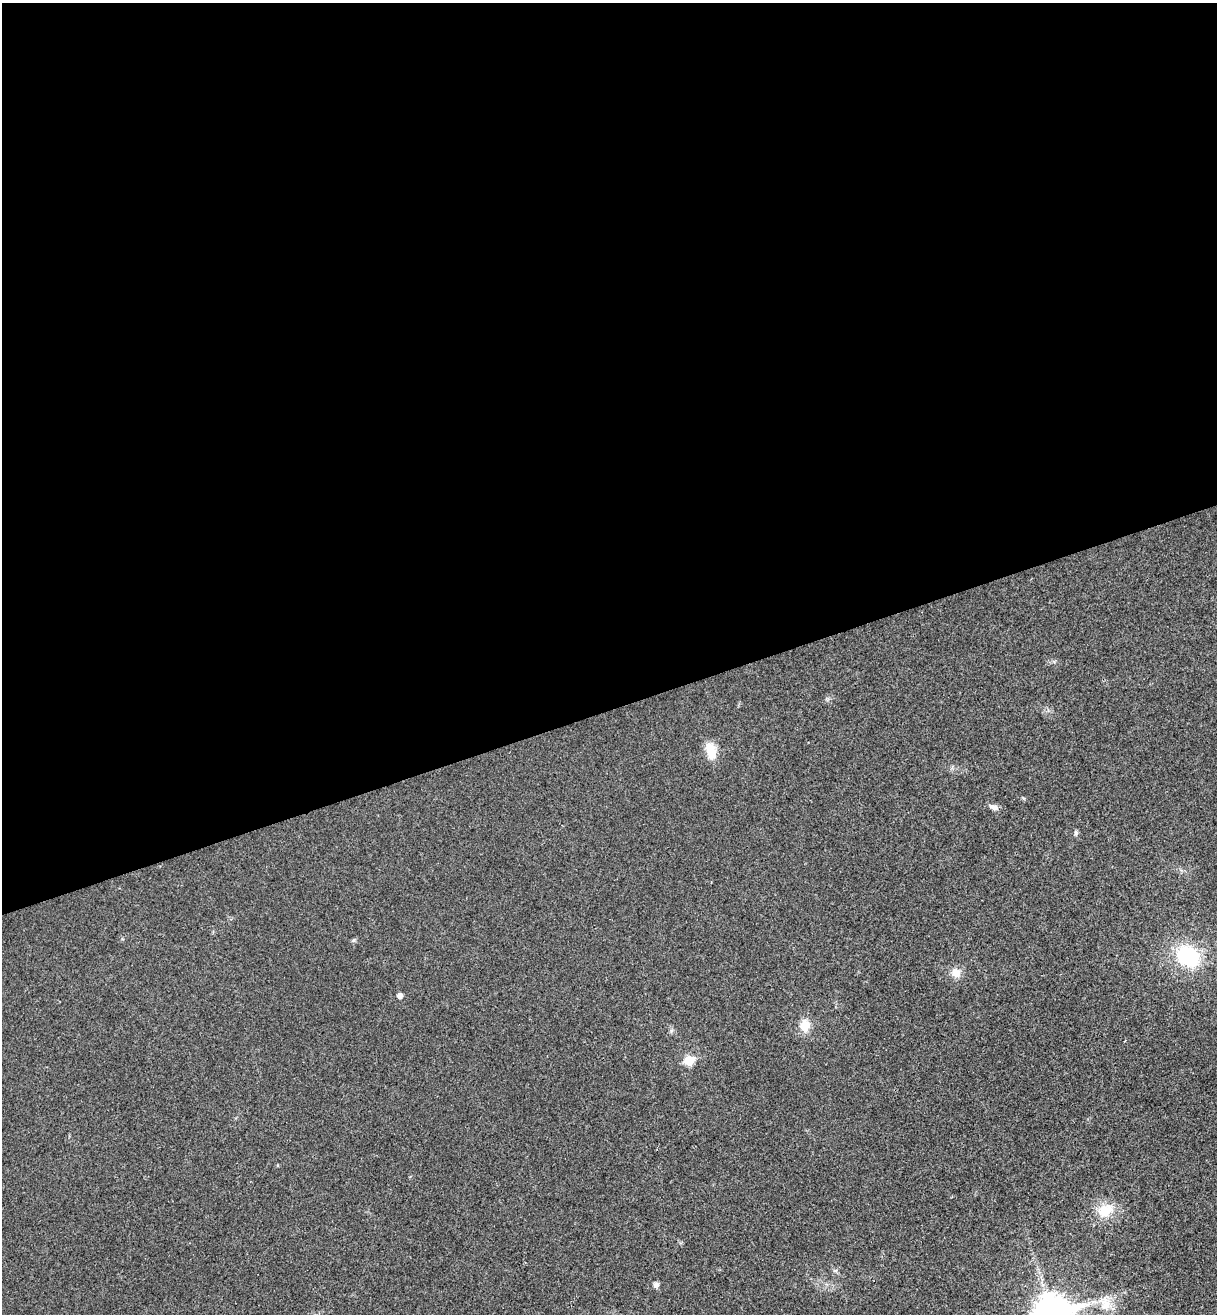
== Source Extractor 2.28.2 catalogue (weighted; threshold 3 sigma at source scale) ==
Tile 2 of 4 x 4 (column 2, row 1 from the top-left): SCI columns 1382-2596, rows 3995-5306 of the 5322 x 5365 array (HDU 1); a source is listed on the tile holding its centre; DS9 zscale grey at full resolution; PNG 1219 x 1316 px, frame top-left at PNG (2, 3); no overlay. Shown black and unused: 54% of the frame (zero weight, under 3 of 4 exposures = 6% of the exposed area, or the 3 px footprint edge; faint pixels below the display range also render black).
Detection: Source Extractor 2.28.2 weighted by HDU 2 'WHT'; one run over the whole footprint, this tile lists its part. Background 0.0194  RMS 0.0064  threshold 0.0286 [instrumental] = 3 sigma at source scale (4.5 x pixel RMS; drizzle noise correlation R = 1.50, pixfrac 1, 0.05/0.05 arcsec/px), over >= 5 px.
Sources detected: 13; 1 inside a brighter listed object's ellipse — not listed separately; the other 12 listed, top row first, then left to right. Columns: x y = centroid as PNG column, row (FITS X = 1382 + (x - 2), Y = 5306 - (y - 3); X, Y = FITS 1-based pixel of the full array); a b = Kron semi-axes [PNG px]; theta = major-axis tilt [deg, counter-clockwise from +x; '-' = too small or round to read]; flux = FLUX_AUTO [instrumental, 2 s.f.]
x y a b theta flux
710 749 18 13 -78 9
994 807 13 6 -22 2.8
1076 833 7 5 90 1.2
1188 956 26 20 -32 43
956 973 12 10 -40 5.9
400 995 5 4 - 3.2
805 1025 13 11 73 8.2
689 1060 6 5 - 23
1105 1210 23 16 30 13
656 1285 7 7 - 2
1106 1305 15 12 65 8.1
1052 1314 14 11 18 1300
Isophote crosses this tile's border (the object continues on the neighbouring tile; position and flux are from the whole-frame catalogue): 1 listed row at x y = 1052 1314
Unlisted compact peaks at least as high as the median listed source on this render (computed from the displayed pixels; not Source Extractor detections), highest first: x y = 354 940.